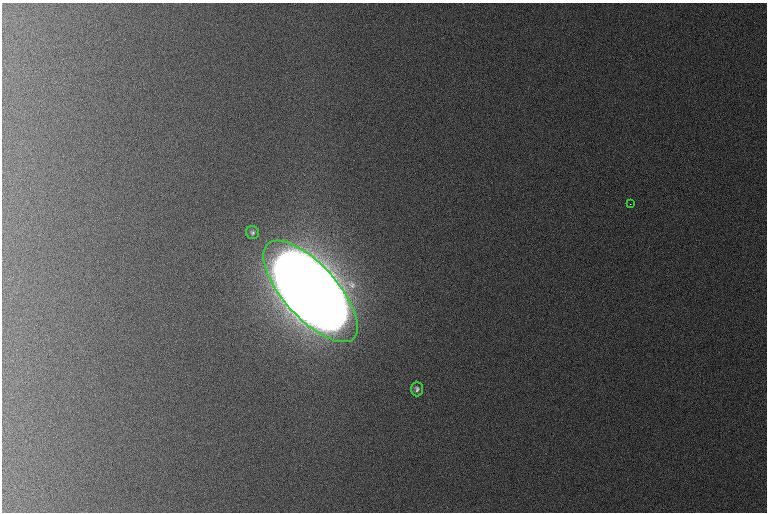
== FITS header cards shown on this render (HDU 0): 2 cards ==
NAXIS1  =                  765 /
NAXIS2  =                  510 /

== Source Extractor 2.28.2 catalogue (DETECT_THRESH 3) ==
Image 765 x 510 px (HDU 0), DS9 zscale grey, 1 PNG px = 1 image px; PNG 769 x 514 px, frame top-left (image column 1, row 510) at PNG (2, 3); each listed source drawn as its Kron ellipse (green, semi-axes under 4 px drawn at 4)
Background 1050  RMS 11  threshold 32.4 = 3 sigma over >= 5 px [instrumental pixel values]
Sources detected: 4; all 4 listed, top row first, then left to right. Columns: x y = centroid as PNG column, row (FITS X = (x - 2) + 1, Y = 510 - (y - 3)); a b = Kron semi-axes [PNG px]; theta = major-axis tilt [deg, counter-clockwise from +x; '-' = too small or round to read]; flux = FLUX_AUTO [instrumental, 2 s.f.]
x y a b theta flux
630 204 3 2 - 7.1e+02
252 233 7 6 - 1.7e+03
311 291 64 26 -48 2.0e+07
417 389 7 6 - 2.2e+03